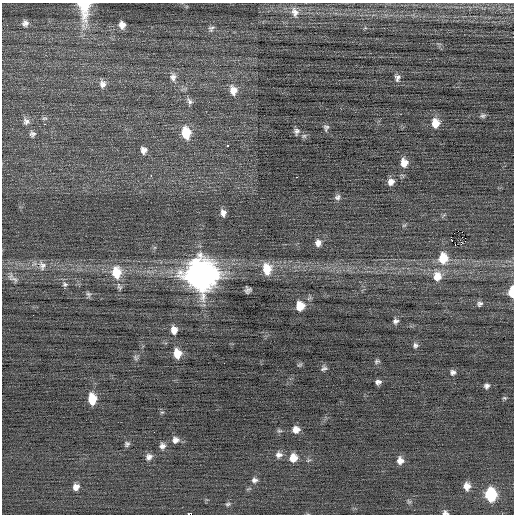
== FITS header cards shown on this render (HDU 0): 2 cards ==
NAXIS1  =                  512 / Axis length
NAXIS2  =                  512 / Axis length

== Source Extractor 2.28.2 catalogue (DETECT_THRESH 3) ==
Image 512 x 512 px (HDU 0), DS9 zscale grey, 1 PNG px = 1 image px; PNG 516 x 516 px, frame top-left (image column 1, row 512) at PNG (2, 3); no overlay
Background 0.0285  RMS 0.74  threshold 2.23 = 3 sigma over >= 5 px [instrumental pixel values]
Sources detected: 78; all 78 listed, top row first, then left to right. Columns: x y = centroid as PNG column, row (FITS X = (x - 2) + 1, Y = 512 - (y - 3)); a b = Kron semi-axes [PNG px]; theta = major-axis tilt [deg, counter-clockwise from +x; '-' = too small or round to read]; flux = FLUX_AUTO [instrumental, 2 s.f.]
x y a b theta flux
84 7 25 10 -88 2100
295 12 15 10 -71 420
25 23 7 7 - 190
122 25 7 6 - 310
211 28 10 7 52 180
173 77 12 9 86 300
397 78 10 7 82 200
102 84 10 8 -85 260
233 90 13 10 -76 500
189 101 11 7 -57 170
483 116 8 6 11 120
44 118 8 4 0 84
26 121 10 9 - 220
441 121 3 2 - 75
435 123 10 9 - 640
326 128 8 6 86 140
296 131 9 7 70 160
186 133 12 9 -81 1400
32 134 8 7 - 150
304 136 7 6 - 120
227 146 3 3 - 220
144 150 7 6 - 240
404 163 10 8 -88 500
151 176 3 2 - 160
297 177 3 2 - 120
391 182 9 7 53 300
337 197 9 7 50 170
223 213 9 7 -85 270
404 225 7 4 36 69
458 231 2 2 - 29
318 243 9 7 87 280
461 244 3 2 - 85
443 258 11 10 - 1100
42 266 14 10 -79 360
267 269 12 10 -86 980
116 272 15 11 -85 1200
200 275 14 13 - 67000
437 276 12 10 86 650
14 279 15 7 -22 230
65 284 8 7 - 150
119 287 12 7 -66 190
248 290 6 6 - 160
512 292 9 5 88 1100
89 295 8 6 -84 120
479 304 8 7 - 140
300 306 9 8 - 880
395 321 8 7 - 160
174 330 9 7 -83 390
415 345 7 7 - 140
177 353 10 8 -84 720
136 357 8 6 -72 120
377 361 7 5 11 94
224 363 2 2 - 97
300 365 7 5 20 75
324 368 8 6 26 120
453 372 7 7 - 160
378 382 6 5 - 160
486 386 7 6 - 150
504 398 6 5 - 70
92 399 10 7 -84 1200
162 412 6 3 18 56
296 429 8 7 - 360
279 431 7 5 -7 92
175 440 9 8 - 240
127 444 7 6 - 120
162 446 8 7 - 200
279 455 9 8 - 240
149 457 9 7 48 220
293 458 9 8 - 620
400 460 9 7 -79 310
254 480 7 6 - 160
467 486 8 7 - 370
76 487 8 7 - 290
490 494 9 8 - 3200
409 501 7 5 -31 82
228 504 7 5 11 88
445 513 7 5 -22 130
190 514 5 2 - 550
At the frame edge (FLAGS 8, measured only in part): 4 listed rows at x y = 84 7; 512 292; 445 513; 190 514